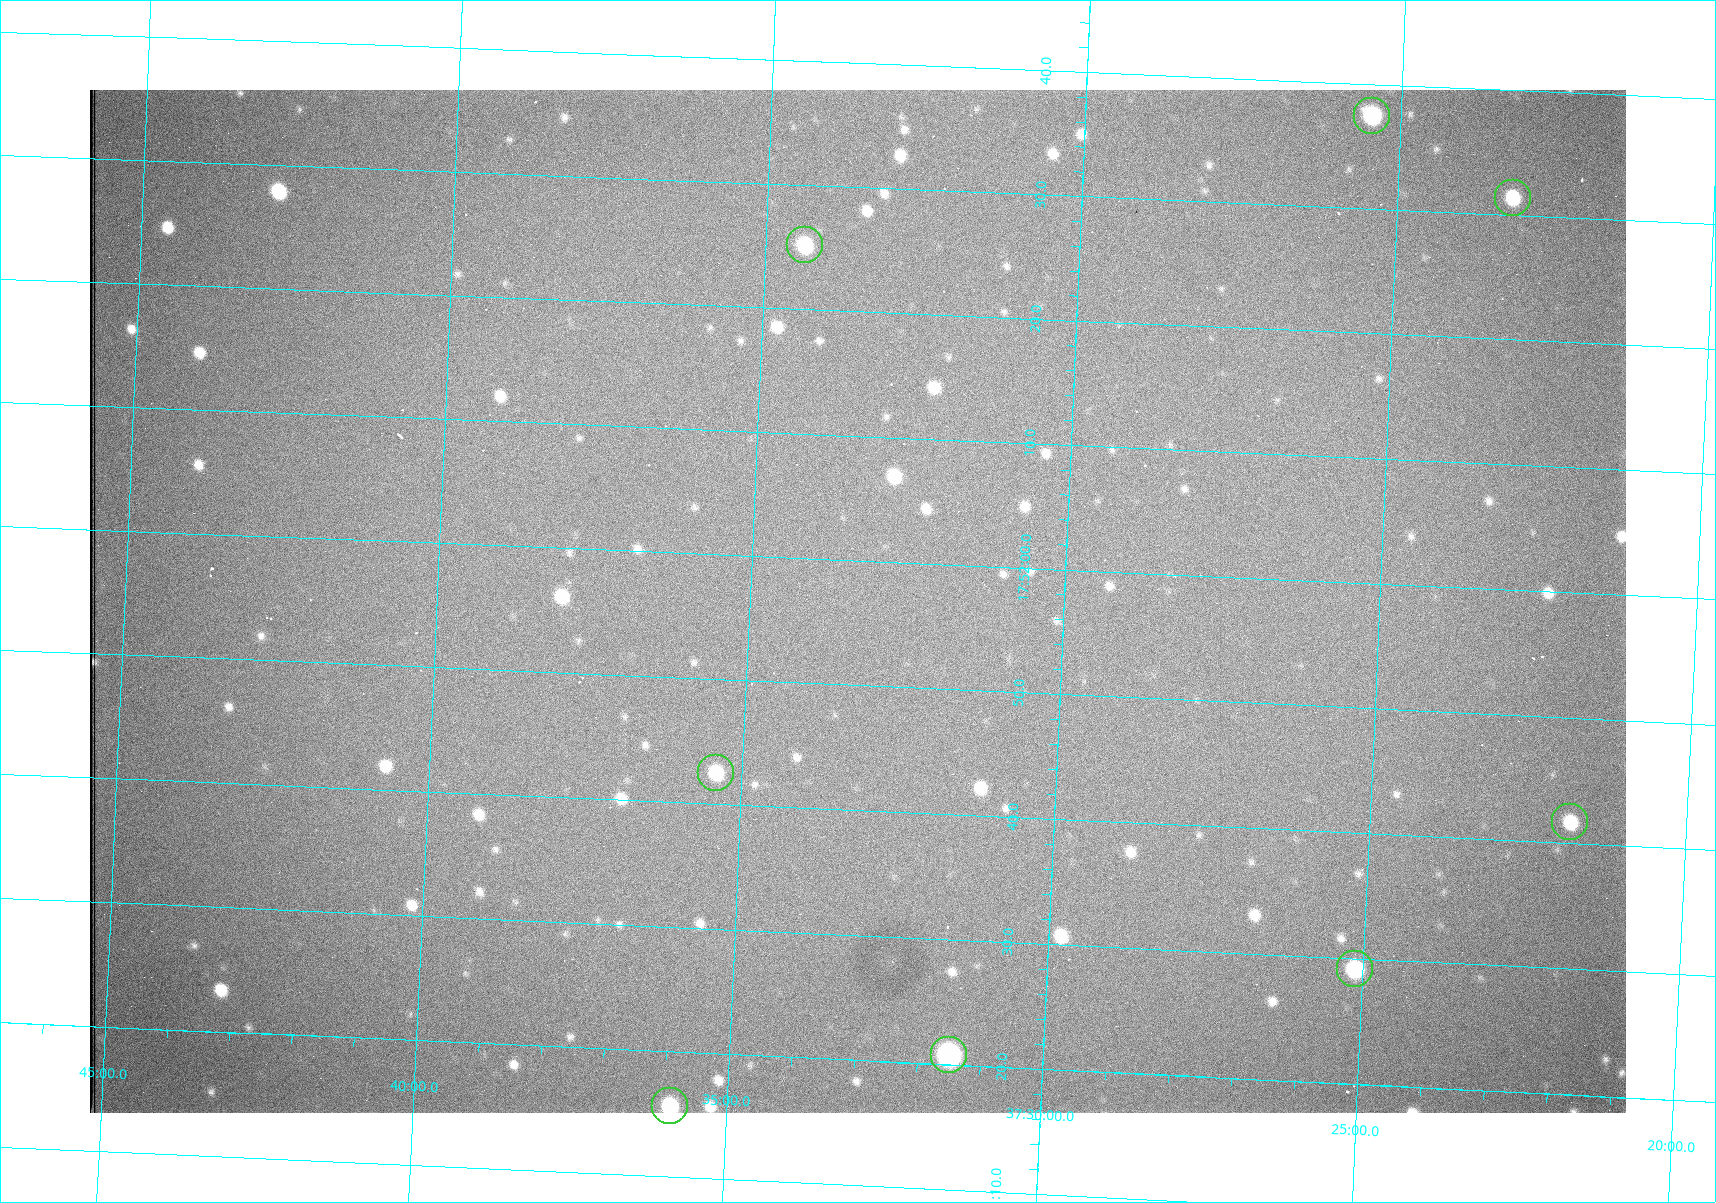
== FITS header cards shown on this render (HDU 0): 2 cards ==
NAXIS1  =                 1536 /fastest changing axis
NAXIS2  =                 1023 /next to fastest changing axis

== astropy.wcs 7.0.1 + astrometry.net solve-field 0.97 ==
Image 1536 x 1023 px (HDU 0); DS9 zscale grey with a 90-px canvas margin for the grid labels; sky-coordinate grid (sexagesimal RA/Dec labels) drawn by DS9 from the SOLVED WCS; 8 Tycho-2 reference stars matched to detected sources circled (green)
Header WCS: RA---TAN/DEC--TAN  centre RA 17:51:57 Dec +37:33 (267.99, +37.55 deg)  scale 0.958 arcsec/px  FOV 24.5' x 16.3'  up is +87 deg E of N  parity flipped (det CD > 0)
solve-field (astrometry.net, Tycho-2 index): VERIFIED the header's WCS against the Tycho-2 star catalogue (8 matches, 0 conflicts) and refined it, rather than solving blind
Solved WCS: RA---TAN-SIP/DEC--TAN-SIP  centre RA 17:51:57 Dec +37:33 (267.99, +37.55 deg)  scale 0.956 arcsec/px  FOV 24.5' x 16.3'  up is +87 deg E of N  parity flipped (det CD > 0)
The solver's refit moves the header's centre by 1.2 arcsec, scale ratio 0.9974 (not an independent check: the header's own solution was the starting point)
Tycho-2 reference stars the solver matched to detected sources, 8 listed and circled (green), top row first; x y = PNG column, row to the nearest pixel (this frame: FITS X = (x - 90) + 1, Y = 1023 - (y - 90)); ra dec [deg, ICRS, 3 dp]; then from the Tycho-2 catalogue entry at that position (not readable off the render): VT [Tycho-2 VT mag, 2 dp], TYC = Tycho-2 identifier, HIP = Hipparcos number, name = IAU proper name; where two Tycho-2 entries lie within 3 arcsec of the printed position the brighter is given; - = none
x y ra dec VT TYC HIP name
1372 116 268.156 +37.424 11.25 2620-712-1 - -
1513 198 268.131 +37.386 12.62 2620-526-1 - -
805 245 268.105 +37.573 11.82 3089-995-1 - -
716 773 267.927 +37.590 11.84 3089-1137-1 - -
1570 822 267.924 +37.364 11.94 2620-391-1 - -
1355 969 267.871 +37.419 11.35 2620-812-1 - -
949 1055 267.836 +37.525 9.96 3089-889-1 - -
670 1106 267.815 +37.598 11.54 3089-1081-1 - -